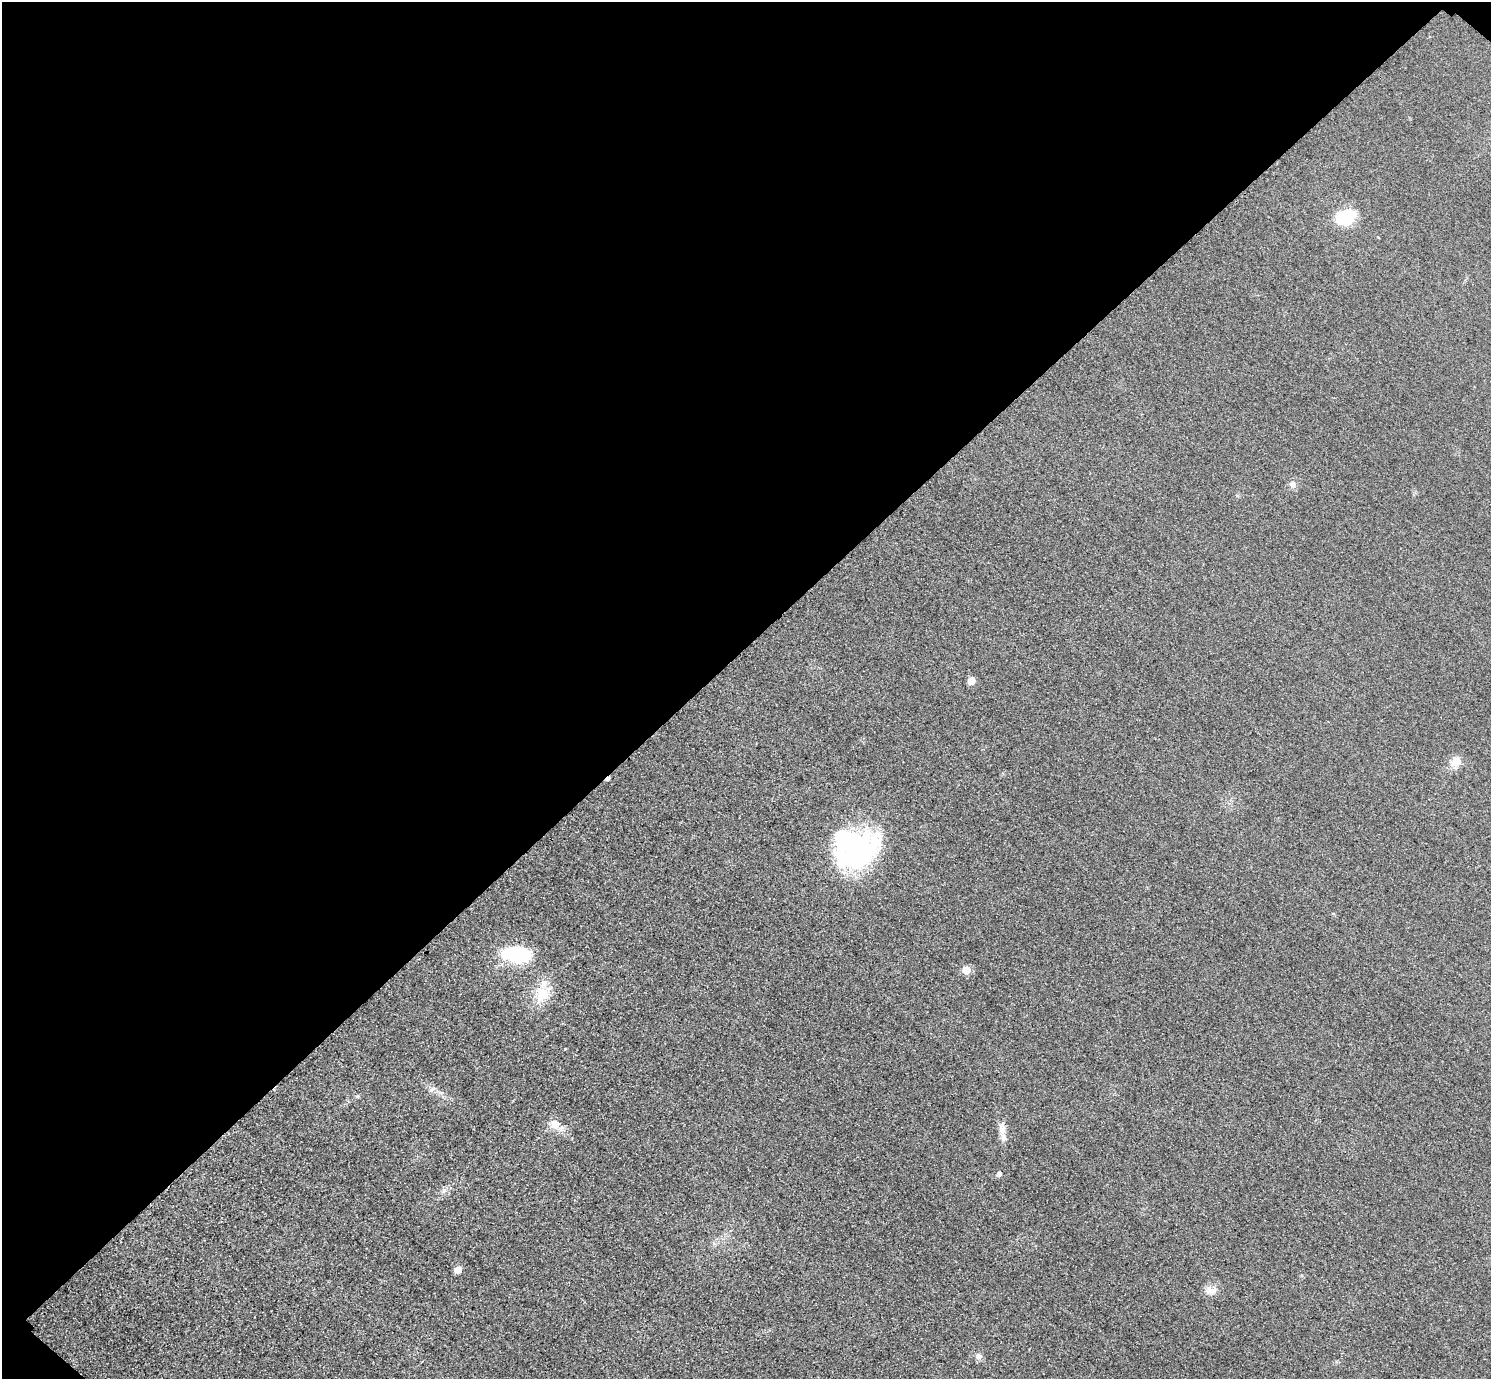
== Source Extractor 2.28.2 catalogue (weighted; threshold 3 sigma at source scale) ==
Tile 2 of 4 x 4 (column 2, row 1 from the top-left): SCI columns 1521-3009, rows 4315-5691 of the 6017 x 6017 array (HDU 1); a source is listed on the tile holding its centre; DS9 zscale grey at full resolution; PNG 1493 x 1381 px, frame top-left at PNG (2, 2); no overlay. Shown black and unused: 47% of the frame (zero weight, under 3 of 4 exposures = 3% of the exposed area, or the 3 px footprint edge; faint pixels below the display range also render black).
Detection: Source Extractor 2.28.2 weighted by HDU 2 'WHT'; one run over the whole footprint, this tile lists its part. Background 0.0847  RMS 0.019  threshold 0.0851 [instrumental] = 3 sigma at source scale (4.5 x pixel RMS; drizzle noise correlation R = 1.50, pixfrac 1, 0.05/0.05 arcsec/px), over >= 5 px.
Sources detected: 18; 1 inside a brighter object's white glare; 1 cosmic-ray / hot-pixel residue — not listed; the other 16 listed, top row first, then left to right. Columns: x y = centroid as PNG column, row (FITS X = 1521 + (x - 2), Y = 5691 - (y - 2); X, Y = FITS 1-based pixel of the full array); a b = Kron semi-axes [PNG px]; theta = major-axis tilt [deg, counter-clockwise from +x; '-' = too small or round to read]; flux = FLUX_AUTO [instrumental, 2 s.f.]
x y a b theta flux
1345 217 26 18 21 58
1292 485 10 9 - 8
971 681 5 5 - 31
1456 762 15 12 47 20
856 851 51 39 16 300
517 954 33 17 -3 100
966 970 6 5 - 35
542 994 25 18 59 47
432 1090 11 4 40 5
357 1096 6 4 0 2.5
555 1124 12 11 - 21
1002 1130 18 9 90 16
999 1174 5 5 - 6.7
458 1269 5 5 - 24
1211 1290 17 11 7 16
978 1356 9 8 - 7.5
Unlisted compact peaks at least as high as the median listed source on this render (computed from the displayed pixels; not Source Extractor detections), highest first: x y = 565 1049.